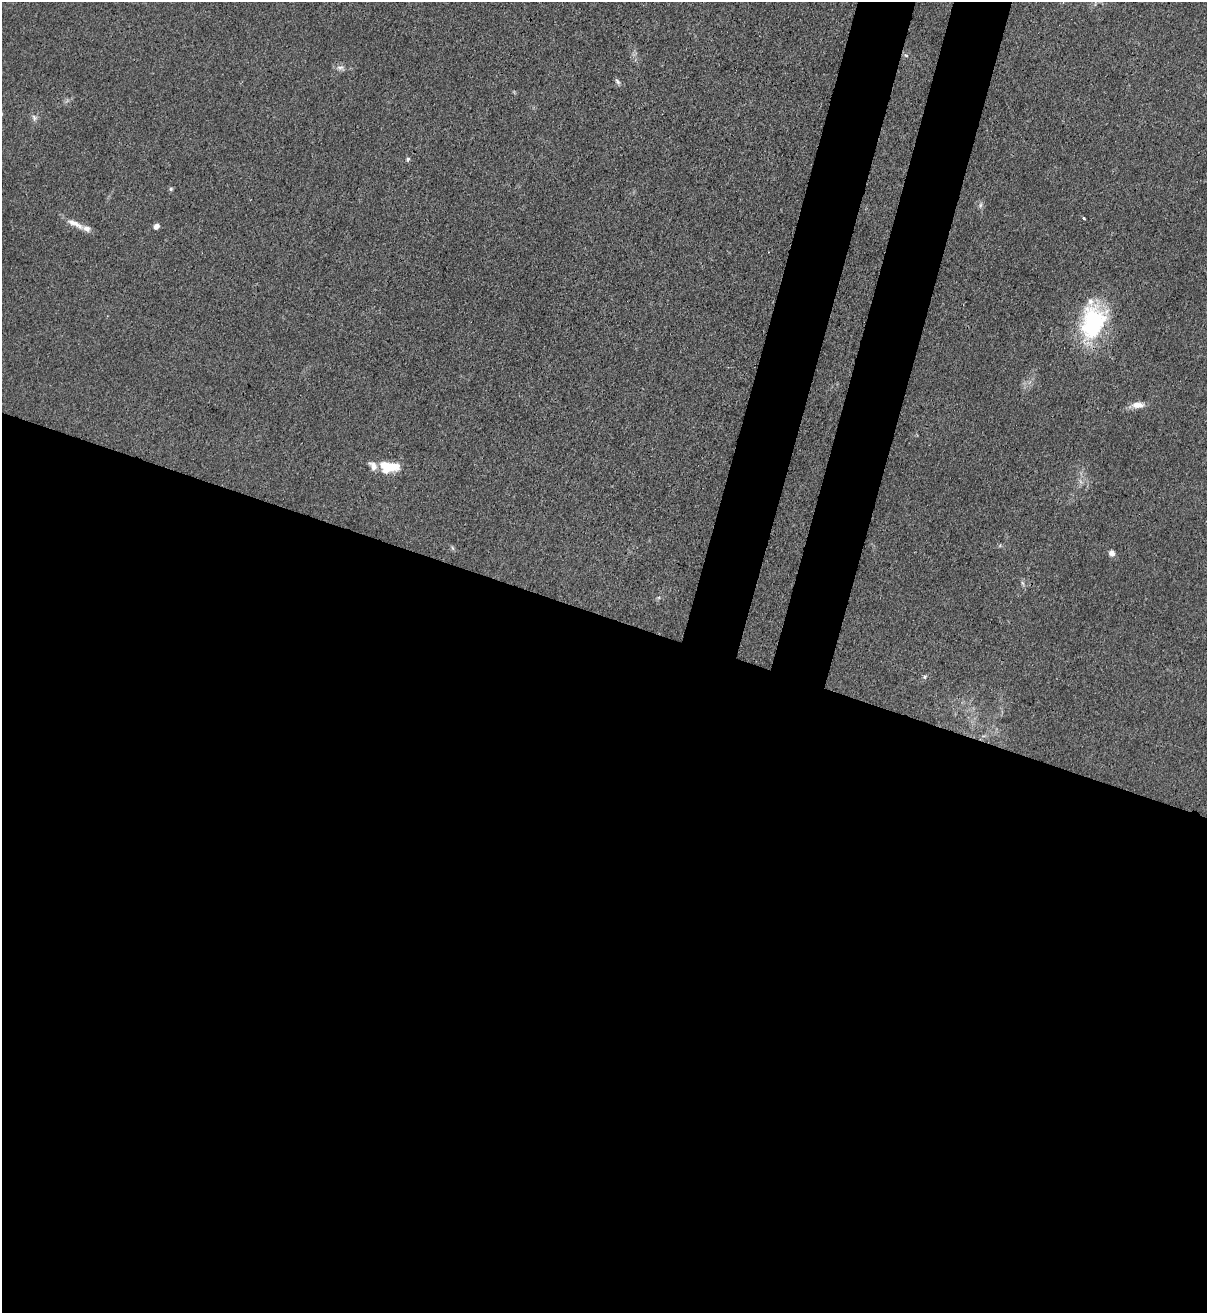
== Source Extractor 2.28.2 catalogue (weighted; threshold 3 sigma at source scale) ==
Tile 14 of 4 x 4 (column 2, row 4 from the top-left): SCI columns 1427-2631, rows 29-1339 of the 5386 x 5316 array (HDU 1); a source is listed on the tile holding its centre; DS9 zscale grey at full resolution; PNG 1209 x 1315 px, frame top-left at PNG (2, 2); no overlay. Shown black and unused: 58% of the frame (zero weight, under 3 of 4 exposures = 7% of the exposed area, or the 3 px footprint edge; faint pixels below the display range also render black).
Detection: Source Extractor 2.28.2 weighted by HDU 2 'WHT'; one run over the whole footprint, this tile lists its part. Background 0.0298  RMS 0.003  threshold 0.0134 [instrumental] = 3 sigma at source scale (4.5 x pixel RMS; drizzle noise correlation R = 1.50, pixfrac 1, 0.05/0.05 arcsec/px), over >= 5 px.
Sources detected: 19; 1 inside a brighter object's white glare — not listed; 1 inside a brighter listed object's ellipse — not listed separately; the other 17 listed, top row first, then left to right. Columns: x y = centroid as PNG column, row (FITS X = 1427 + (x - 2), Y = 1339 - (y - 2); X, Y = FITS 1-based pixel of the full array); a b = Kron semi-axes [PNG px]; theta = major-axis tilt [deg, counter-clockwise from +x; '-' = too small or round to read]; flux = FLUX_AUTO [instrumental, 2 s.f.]
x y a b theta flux
906 55 6 3 -19 0.42
340 67 10 7 9 1.3
617 82 9 4 -49 0.71
34 118 9 7 -66 1.1
408 159 5 5 - 0.53
171 189 5 5 - 0.48
980 205 7 4 88 0.69
1084 218 3 2 - 0.54
75 224 27 7 -27 3.2
156 226 6 5 - 1.5
1093 322 46 28 78 30
1138 405 16 8 0 2.7
373 466 12 8 -58 2.1
393 466 17 13 9 5.1
452 548 6 4 -87 0.48
1112 553 6 6 - 1.7
925 677 6 5 - 0.53